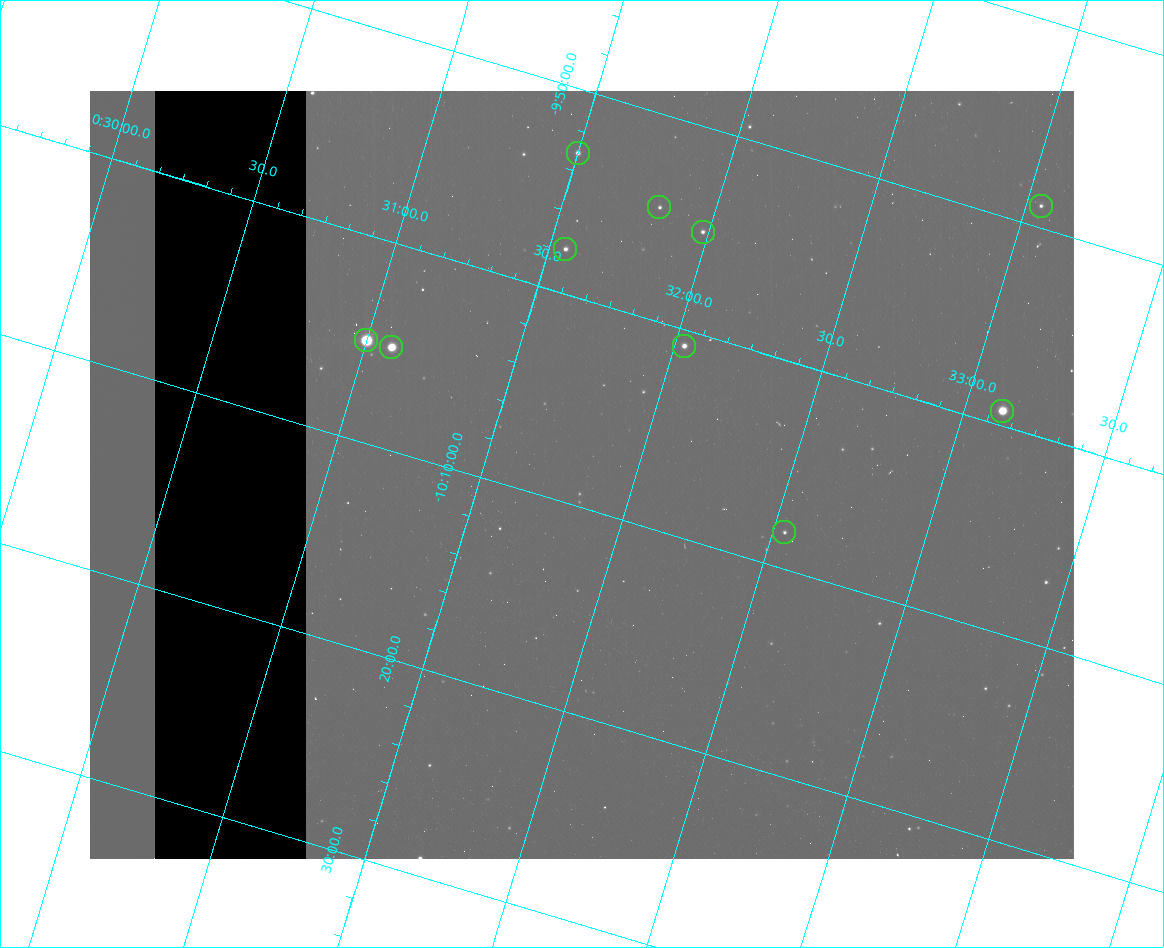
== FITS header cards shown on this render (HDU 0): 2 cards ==
NAXIS1  =                  984 / Size of image - Xaxis
NAXIS2  =                  768 / Size of image - Yaxis

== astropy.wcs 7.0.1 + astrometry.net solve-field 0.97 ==
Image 984 x 768 px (HDU 0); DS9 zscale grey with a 90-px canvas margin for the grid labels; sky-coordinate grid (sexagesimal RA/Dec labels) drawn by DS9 from the SOLVED WCS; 10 Tycho-2 reference stars matched to detected sources circled (green)
Header WCS: none
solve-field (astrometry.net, Tycho-2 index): SOLVED blind (the file carries no WCS)
Solved WCS: RA---TAN-SIP/DEC--TAN-SIP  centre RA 00:31:50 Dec -10:08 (7.96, -10.14 deg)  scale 2.99 arcsec/px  FOV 49.1' x 38.4'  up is -17 deg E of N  parity flipped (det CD > 0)
(file carries no celestial WCS; the grid is the blind solution)
Tycho-2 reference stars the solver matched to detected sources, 10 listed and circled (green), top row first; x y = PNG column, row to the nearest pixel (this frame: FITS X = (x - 90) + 1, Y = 768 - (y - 91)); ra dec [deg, ICRS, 3 dp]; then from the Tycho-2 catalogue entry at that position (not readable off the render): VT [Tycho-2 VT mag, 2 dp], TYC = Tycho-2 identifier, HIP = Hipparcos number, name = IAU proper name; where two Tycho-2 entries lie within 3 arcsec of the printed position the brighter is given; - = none
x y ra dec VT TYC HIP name
578 153 7.875 -9.885 10.69 5269-806-1 - -
1041 206 8.262 -9.816 12.26 5269-1766-1 - -
659 207 7.954 -9.909 11.98 5269-2144-1 - -
703 232 7.995 -9.918 12.00 5269-812-1 - -
565 249 7.888 -9.964 11.29 5269-2005-1 - -
366 340 7.750 -10.085 6.91 5269-2391-1 2431 -
684 346 8.008 -10.013 10.45 5269-1422-1 - -
391 347 7.772 -10.084 8.43 5269-2011-1 2444 -
1002 411 8.281 -9.988 8.67 5269-1386-1 2608 -
784 532 8.135 -10.138 11.56 5269-1565-1 - -